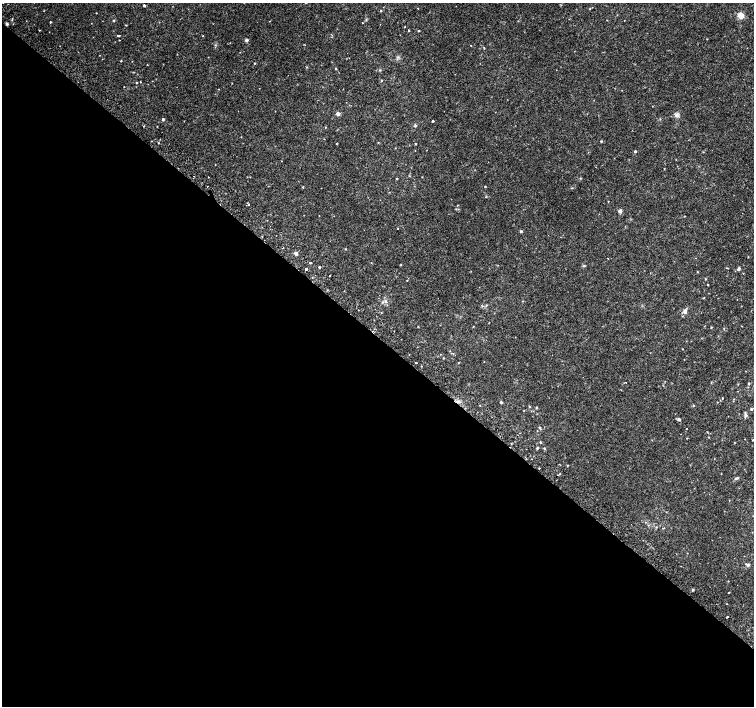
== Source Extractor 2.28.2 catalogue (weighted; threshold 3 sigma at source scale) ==
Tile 14 of 4 x 4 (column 2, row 4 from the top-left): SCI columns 1538-3041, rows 260-1667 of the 6075 x 6084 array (HDU 1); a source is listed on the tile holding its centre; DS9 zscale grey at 2 x 2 block average (1 PNG px = mean of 2 x 2 image px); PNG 756 x 708 px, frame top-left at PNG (2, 3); no overlay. Shown black and unused: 53% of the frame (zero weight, under 2 of 3 exposures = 2% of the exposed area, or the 3 px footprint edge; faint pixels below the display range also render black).
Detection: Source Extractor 2.28.2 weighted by HDU 2 'WHT'; one run over the whole footprint, this tile lists its part. Background 0.00396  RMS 0.0028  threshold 0.0128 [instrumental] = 3 sigma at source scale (4.5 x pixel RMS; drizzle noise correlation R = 1.50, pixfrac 1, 0.0396/0.0396 arcsec/px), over >= 5 px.
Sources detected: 114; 4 cosmic-ray / hot-pixel residue — not listed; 1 coinciding with a brighter row at this scale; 2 inside a brighter listed object's ellipse — not listed separately; the other 107 listed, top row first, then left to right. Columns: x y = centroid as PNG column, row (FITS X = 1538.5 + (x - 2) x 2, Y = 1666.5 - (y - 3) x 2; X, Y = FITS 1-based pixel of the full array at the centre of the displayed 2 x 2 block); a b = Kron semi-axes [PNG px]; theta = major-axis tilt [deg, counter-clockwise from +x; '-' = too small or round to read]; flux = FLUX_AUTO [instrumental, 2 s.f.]
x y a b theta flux
3 3 2 2 - 0.44
144 5 2 2 - 1
381 11 3 2 - 0.36
96 13 2 2 - 0.25
740 15 6 6 - 4.8
607 20 2 2 - 0.25
624 20 2 2 - 0.5
114 21 3 2 - 0.54
50 22 2 2 - 0.54
7 24 3 2 - 1.2
126 25 2 2 - 0.36
39 30 2 2 - 0.29
408 30 2 2 - 0.68
419 31 2 2 - 0.41
118 36 3 3 - 0.46
203 36 2 2 - 0.33
246 40 4 3 - 1.2
484 48 3 2 - 0.35
121 61 2 2 - 0.45
254 63 2 2 - 0.5
335 69 2 2 - 0.48
381 80 3 2 - 0.4
140 82 2 2 - 0.3
136 83 2 2 - 0.44
338 114 3 3 - 3.9
677 115 6 5 - 1.8
163 119 2 2 - 1.2
433 121 2 2 - 1
144 126 2 2 - 0.31
415 126 4 3 - 0.74
325 127 2 2 - 0.3
601 141 2 2 - 0.56
158 143 2 2 - 0.82
337 143 2 2 - 0.5
415 144 2 2 - 0.53
395 148 2 2 - 0.24
635 151 2 2 - 0.85
664 169 2 2 - 0.27
194 176 2 2 - 0.29
409 176 3 2 - 0.39
208 177 2 2 - 0.4
397 178 3 2 - 0.46
208 186 2 2 - 2.3
303 187 3 3 - 0.42
485 187 2 2 - 0.41
486 197 3 2 - 0.35
248 204 2 2 - 1.1
457 205 2 2 - 0.31
620 211 5 4 - 1.3
319 215 2 2 - 0.19
684 216 2 2 - 0.3
398 229 2 2 - 0.4
521 231 3 3 - 0.76
283 248 2 2 - 0.52
345 249 2 2 - 0.37
295 253 4 4 - 1.1
748 257 2 2 - 0.3
608 258 2 2 - 0.63
310 263 2 2 - 0.7
584 266 4 2 - 0.56
319 267 2 2 - 2.4
306 269 2 2 - 3.2
739 269 5 3 - 1.2
697 272 3 2 - 0.28
330 275 2 2 - 0.41
705 279 3 2 - 0.47
704 298 2 2 - 0.36
386 301 6 3 -46 1.2
486 305 3 2 - 0.51
685 311 5 4 - 2.7
473 326 2 2 - 0.32
418 327 2 2 - 0.3
711 327 3 2 - 0.37
394 331 2 2 - 0.27
682 349 2 2 - 0.24
451 353 3 2 - 0.29
443 358 2 2 - 0.41
416 362 2 2 - 1.1
458 363 2 2 - 0.35
749 383 3 2 - 0.75
722 398 2 2 - 0.56
501 402 3 2 - 0.8
717 402 2 2 - 0.24
480 405 2 2 - 0.29
693 405 3 2 - 0.52
529 407 3 2 - 0.45
537 408 3 3 - 0.52
751 409 3 3 - 0.83
745 415 4 3 - 1.9
679 419 3 3 - 1.2
539 427 3 2 - 0.68
686 429 2 2 - 0.44
687 438 2 2 - 0.31
752 440 2 2 - 0.27
540 442 3 2 - 0.43
511 443 2 2 - 0.29
537 448 2 2 - 0.76
544 448 3 2 - 0.49
567 465 2 2 - 0.41
539 468 2 2 - 0.59
735 479 4 3 - 0.67
729 500 2 2 - 0.21
748 565 4 3 - 0.95
693 590 3 2 - 0.64
729 592 2 2 - 0.63
727 604 2 2 - 0.31
727 617 2 2 - 2.7
Overlapping masked pixels (flux is a lower limit): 1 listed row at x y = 7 24
Isophote crosses this tile's border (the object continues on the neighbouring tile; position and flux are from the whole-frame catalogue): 2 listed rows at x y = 3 3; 751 409
Diffuse or blended objects may show on this block-average render without a row.